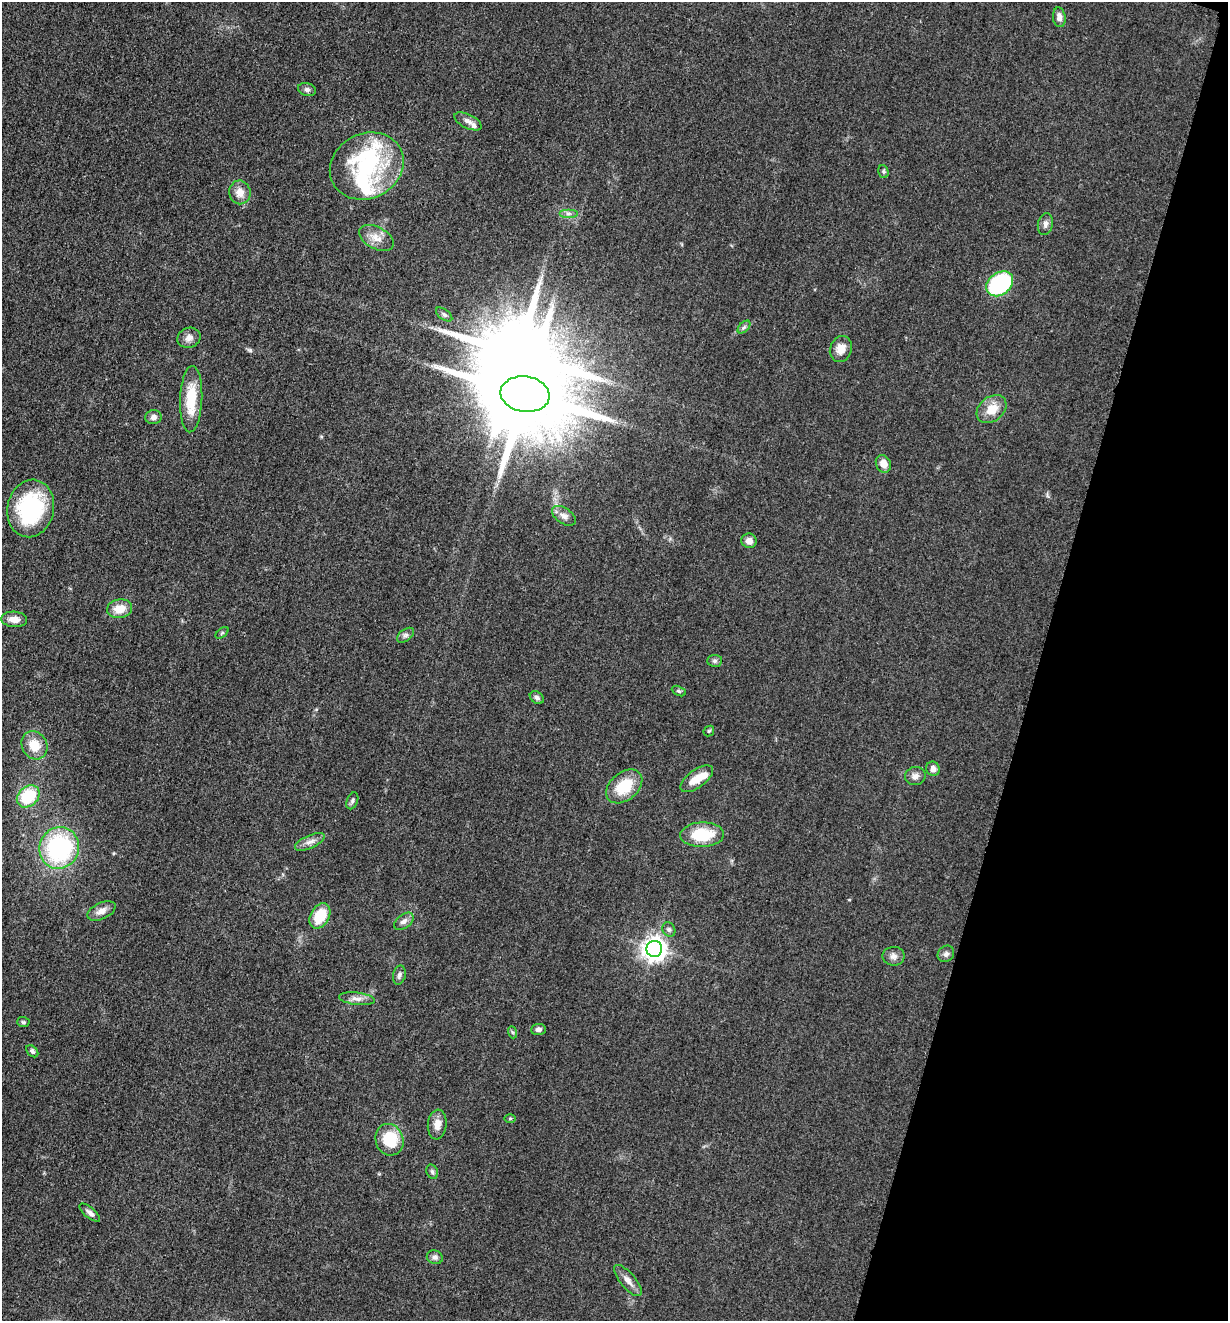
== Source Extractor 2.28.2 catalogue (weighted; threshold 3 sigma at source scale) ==
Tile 8 of 4 x 4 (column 4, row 2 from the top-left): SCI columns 3940-5165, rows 2649-3967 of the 5306 x 5294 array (HDU 1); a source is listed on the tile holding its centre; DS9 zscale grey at full resolution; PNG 1230 x 1323 px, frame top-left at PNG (2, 2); each listed source drawn as its Kron ellipse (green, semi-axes under 4 px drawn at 4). Shown black and unused: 15% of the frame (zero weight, under 3 of 5 exposures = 1% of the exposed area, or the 3 px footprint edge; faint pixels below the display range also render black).
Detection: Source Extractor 2.28.2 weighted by HDU 2 'WHT'; one run over the whole footprint, this tile lists its part. Background 0.0505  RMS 0.0057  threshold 0.0256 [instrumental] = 3 sigma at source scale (4.5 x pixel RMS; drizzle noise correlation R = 1.50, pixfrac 1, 0.05/0.05 arcsec/px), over >= 5 px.
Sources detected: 65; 2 inside a brighter object's white glare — neither listed nor drawn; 3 inside a brighter listed object's ellipse — not listed separately; the other 60 listed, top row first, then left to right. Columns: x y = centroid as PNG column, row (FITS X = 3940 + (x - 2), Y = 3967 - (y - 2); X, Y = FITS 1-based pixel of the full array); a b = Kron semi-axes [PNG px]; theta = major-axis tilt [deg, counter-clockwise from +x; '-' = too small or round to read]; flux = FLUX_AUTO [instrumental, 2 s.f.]
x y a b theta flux
1059 17 10 6 -83 3.2
307 90 9 6 -17 1.5
468 121 15 7 -26 2.9
367 166 38 32 28 47
883 171 6 5 - 0.96
240 192 12 10 -81 5.3
568 213 9 4 0 1.7
1045 224 11 7 77 2.4
376 238 19 11 -28 6.3
1000 284 15 11 37 61
444 314 9 5 -37 1.5
744 327 8 4 45 1.3
189 338 12 10 20 3.4
841 349 13 11 69 5.9
525 394 24 17 -9 11000
191 399 33 11 88 20
991 409 16 12 39 9.4
153 417 8 7 - 2.5
883 464 9 7 -62 5.2
31 508 29 23 77 57
564 516 13 7 -35 3.1
749 541 7 7 - 3.4
120 609 12 9 10 8.2
14 619 13 7 -4 4.8
222 633 7 4 38 0.79
405 635 10 5 37 1.7
715 661 7 6 - 1.4
679 691 7 4 -25 0.93
537 698 8 5 -34 1.6
709 731 6 4 46 0.75
34 745 15 12 -61 11
933 769 7 6 - 2.8
915 776 10 9 - 2.6
697 779 19 9 36 8.6
624 786 20 14 40 18
28 796 12 9 43 25
352 801 9 5 69 1.3
702 835 22 12 2 22
310 842 16 6 24 3.5
59 848 21 19 64 73
101 911 15 8 24 4
320 916 13 9 61 16
404 921 11 7 38 2.7
669 930 7 6 - 1.4
654 949 8 8 - 480
946 954 9 7 43 2
894 956 11 9 1 2.9
399 975 10 6 76 1.8
357 999 18 6 -6 3.5
23 1022 6 5 - 0.99
538 1029 7 5 5 1.9
512 1032 6 4 -70 0.91
32 1051 7 5 -46 1.4
510 1118 6 4 1 0.6
437 1124 15 9 85 4.9
389 1140 16 14 -68 22
432 1172 7 5 -68 1.3
90 1213 12 5 -40 2.2
435 1257 8 7 - 2
628 1280 19 7 -50 4.1